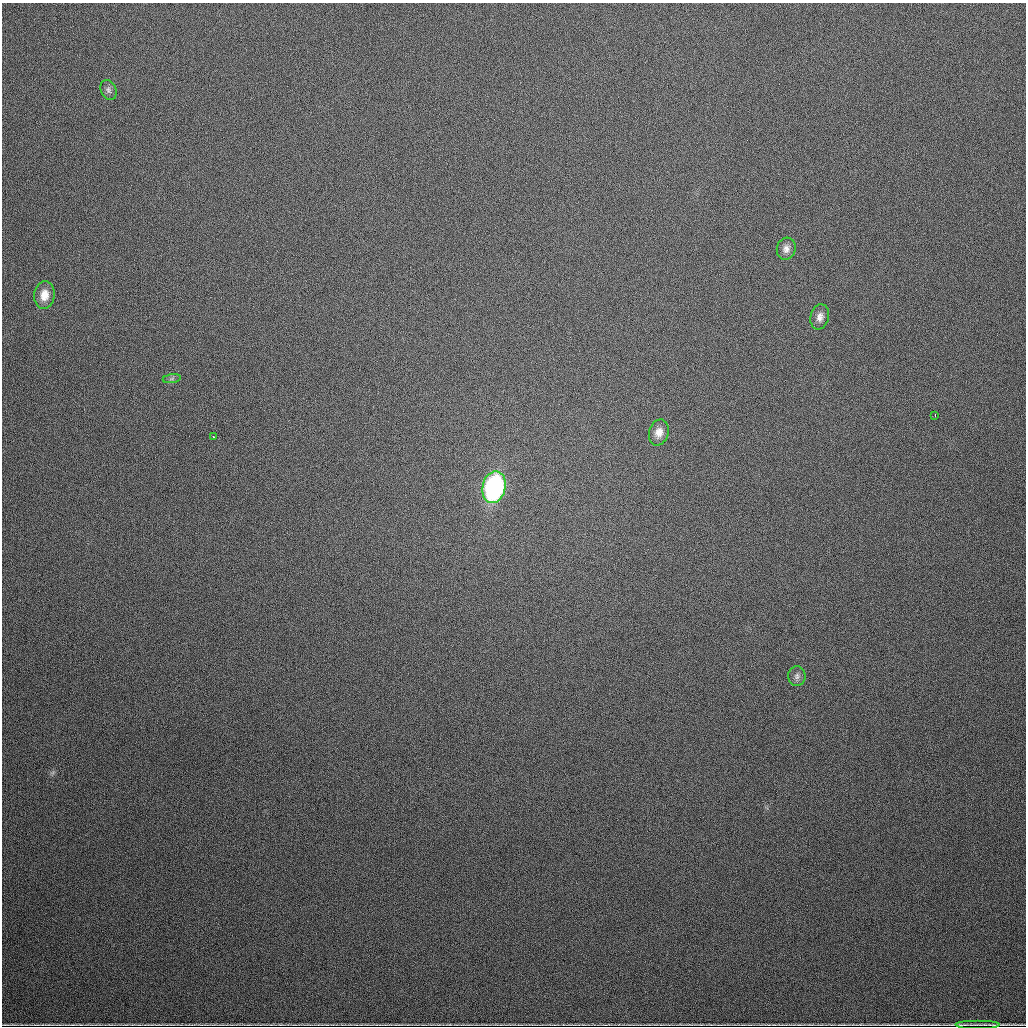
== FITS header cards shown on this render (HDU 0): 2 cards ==
NAXIS1  =                 1024
NAXIS2  =                 1024

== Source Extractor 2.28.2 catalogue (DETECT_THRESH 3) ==
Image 1024 x 1024 px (HDU 0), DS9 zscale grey, 1 PNG px = 1 image px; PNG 1028 x 1028 px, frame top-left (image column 1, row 1024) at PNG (2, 3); each listed source drawn as its Kron ellipse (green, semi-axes under 4 px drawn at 4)
Background 711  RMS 21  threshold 63.1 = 3 sigma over >= 5 px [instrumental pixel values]
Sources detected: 11; all 11 listed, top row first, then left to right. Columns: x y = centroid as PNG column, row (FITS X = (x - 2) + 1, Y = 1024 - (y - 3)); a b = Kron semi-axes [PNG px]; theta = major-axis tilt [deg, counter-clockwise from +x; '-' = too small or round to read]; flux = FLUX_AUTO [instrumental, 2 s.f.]
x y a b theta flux
108 90 10 7 -68 5000
786 249 11 9 73 8300
44 295 13 10 83 17000
820 317 13 9 75 9300
172 379 9 4 9 3200
935 415 3 2 - 2100
659 432 13 9 74 12000
213 436 3 2 - 1700
494 487 16 11 77 280000
797 676 10 8 89 6200
978 1024 22 3 0 2200